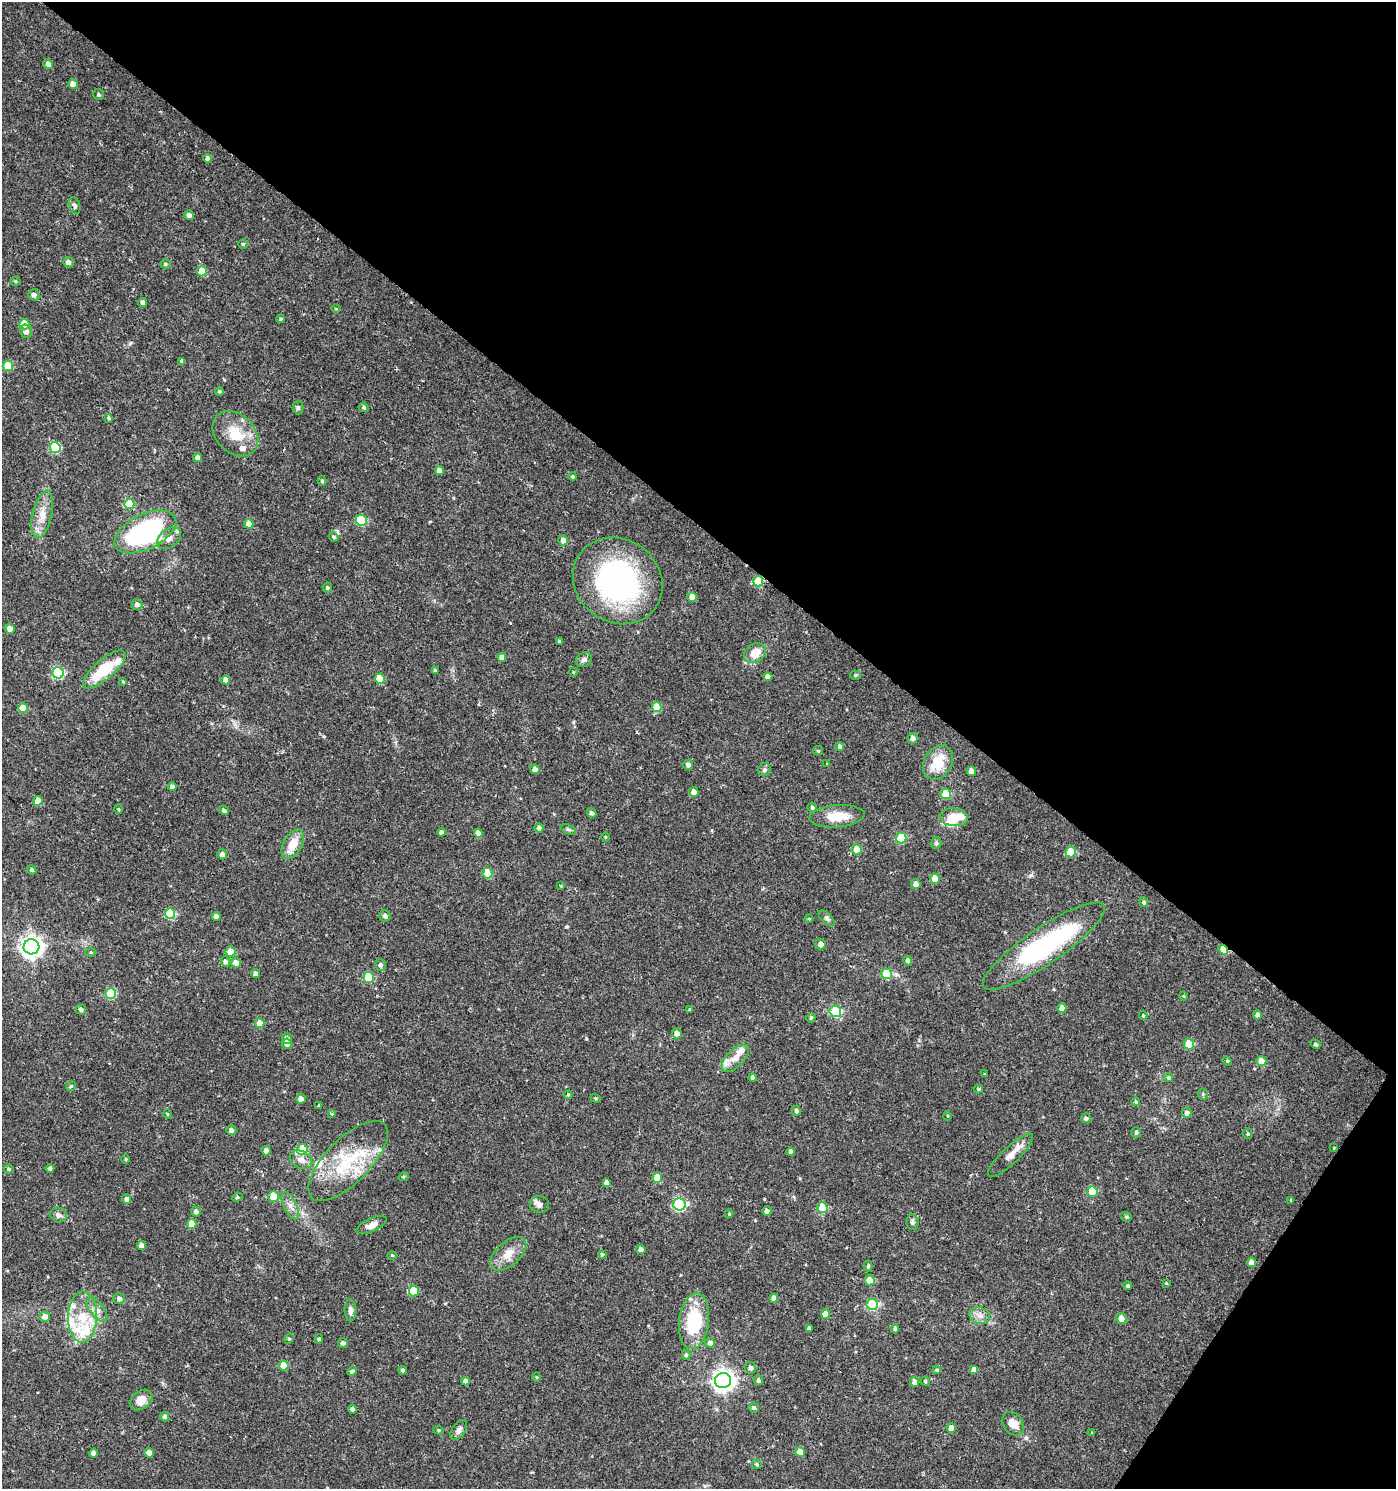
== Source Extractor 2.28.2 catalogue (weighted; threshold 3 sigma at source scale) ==
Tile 8 of 4 x 4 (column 4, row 2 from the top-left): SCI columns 4363-5756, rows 2983-4469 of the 6003 x 5958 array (HDU 1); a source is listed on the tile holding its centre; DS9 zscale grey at full resolution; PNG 1398 x 1491 px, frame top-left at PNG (2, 2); each listed source drawn as its Kron ellipse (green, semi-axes under 4 px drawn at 4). Shown black and unused: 38% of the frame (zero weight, under 2 of 3 exposures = <1% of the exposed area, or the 3 px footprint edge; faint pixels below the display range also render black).
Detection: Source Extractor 2.28.2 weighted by HDU 2 'WHT'; one run over the whole footprint, this tile lists its part. Background 0.0253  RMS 0.004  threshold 0.018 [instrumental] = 3 sigma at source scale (4.5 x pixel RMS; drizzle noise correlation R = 1.50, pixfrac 1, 0.0396/0.0396 arcsec/px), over >= 5 px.
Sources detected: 250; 4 inside a brighter object's white glare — neither listed nor drawn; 12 inside a brighter listed object's ellipse — not listed separately; the other 234 listed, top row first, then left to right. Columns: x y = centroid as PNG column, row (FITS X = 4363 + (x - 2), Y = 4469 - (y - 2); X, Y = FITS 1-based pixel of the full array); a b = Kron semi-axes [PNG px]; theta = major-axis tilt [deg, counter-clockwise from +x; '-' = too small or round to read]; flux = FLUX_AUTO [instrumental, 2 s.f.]
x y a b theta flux
48 64 5 4 - 1.6
73 84 5 4 - 3.5
99 95 5 5 - 0.68
208 158 4 4 - 1.4
75 206 8 5 -72 0.93
189 215 5 4 - 1.7
243 244 4 4 - 0.51
68 262 5 5 - 1.6
165 264 5 4 - 0.62
202 271 5 5 - 9.1
16 281 5 4 - 0.48
34 295 5 5 - 1.5
143 302 4 4 - 1.5
336 309 4 3 - 0.35
281 319 4 3 - 0.52
24 324 5 5 - 9.1
26 331 7 6 - 2.2
182 361 4 4 - 1
8 366 5 5 - 12
219 391 4 4 - 0.55
298 407 7 5 -89 0.81
364 407 5 4 - 0.65
109 418 4 3 - 0.71
235 434 26 19 -44 11
55 448 5 5 - 23
198 457 4 4 - 1.6
439 471 4 4 - 2.5
573 476 4 4 - 0.56
322 481 5 4 - 0.69
129 504 5 5 - 13
42 514 24 9 77 5.7
361 520 5 5 - 21
249 524 5 4 - 3.3
145 532 33 17 26 67
334 537 5 4 - 0.48
169 538 13 9 39 3.1
563 540 5 4 - 2.5
618 581 47 41 -37 89
758 581 5 5 - 13
327 588 5 5 - 0.74
692 597 5 4 - 3.1
137 605 5 5 - 1.6
10 628 5 4 - 2.2
559 641 4 3 - 0.56
755 653 11 9 34 6.7
502 657 4 4 - 2.1
584 660 8 7 - 1.3
104 669 26 10 40 17
435 671 4 4 - 0.83
573 672 5 3 - 0.3
58 673 6 5 - 34
855 675 5 4 - 0.55
768 677 4 4 - 2.3
380 678 5 5 - 7.3
226 680 4 4 - 2.1
123 682 4 3 - 0.37
657 707 5 5 - 7.6
23 708 5 5 - 6.3
913 738 5 5 - 1.8
840 746 4 4 - 1.1
818 751 5 4 - 0.45
938 762 18 13 57 10
827 764 4 4 - 0.4
688 765 5 5 - 1.5
535 769 5 4 - 1.9
764 770 7 6 - 0.93
971 771 5 4 - 3.2
172 787 4 4 - 1.1
694 792 5 5 - 3.3
946 794 5 5 - 11
38 801 5 5 - 5.5
812 807 5 5 - 0.69
119 809 4 3 - 0.37
224 810 5 4 - 0.82
591 813 5 4 - 1.4
837 816 27 11 4 9
954 817 14 9 -6 6.1
539 828 4 4 - 1.3
568 829 8 4 -22 0.75
441 832 4 4 - 1
478 833 4 4 - 2.9
605 837 5 3 - 0.35
901 838 5 5 - 17
936 843 6 5 - 0.98
293 844 16 9 61 7.2
857 849 5 5 - 7.6
1071 852 5 5 - 12
222 854 5 4 - 1.7
32 870 5 4 - 0.79
487 873 5 5 - 10
935 879 5 5 - 5.8
916 884 5 4 - 2.4
560 886 3 3 - 0.65
1144 902 5 4 - 0.85
170 914 5 5 - 19
216 916 4 4 - 1.6
385 916 5 5 - 1.2
826 918 10 5 -44 1
809 919 4 3 - 0.35
820 944 5 5 - 2.1
1044 946 73 18 34 61
31 947 8 7 - 280
1223 950 5 4 - 10
91 952 5 3 - 0.41
231 952 5 5 - 6.5
908 961 4 4 - 1.8
226 962 5 5 - 1.2
236 963 5 4 - 3.4
380 965 6 5 - 1.2
256 974 4 4 - 1.3
886 974 5 5 - 16
369 977 5 5 - 17
111 993 5 5 - 21
1184 996 4 3 - 0.35
1062 1008 5 4 - 2.6
81 1010 5 5 - 1.3
690 1010 4 4 - 0.65
835 1011 6 5 - 29
1143 1015 4 3 - 0.51
1257 1015 4 4 - 1.5
811 1018 5 4 - 0.79
260 1023 5 4 - 6
677 1033 5 5 - 2.2
287 1038 5 5 - 1.3
287 1044 5 5 - 2.6
1189 1044 5 5 - 12
1315 1044 5 4 - 0.68
735 1058 17 9 46 3.7
1227 1061 4 4 - 0.46
1261 1061 5 5 - 5.6
985 1074 3 3 - 0.39
752 1077 4 4 - 1.1
1168 1078 4 4 - 0.63
71 1086 5 4 - 0.44
978 1089 5 4 - 0.6
1203 1094 5 5 - 0.57
568 1095 4 4 - 0.42
596 1098 5 4 - 0.45
301 1099 5 4 - 2.5
1136 1102 4 4 - 0.63
319 1106 3 3 - 0.66
796 1111 5 4 - 1.1
1187 1113 5 5 - 1.3
167 1114 5 3 - 0.36
332 1114 3 3 - 0.88
948 1116 4 3 - 0.35
1086 1118 5 4 - 1
231 1130 5 4 - 1.6
1136 1132 5 5 - 0.79
1248 1134 5 4 - 0.55
1334 1148 4 3 - 0.31
302 1150 5 5 - 9.7
266 1151 4 4 - 2.3
790 1152 4 4 - 1.1
1010 1155 30 8 44 4.5
126 1159 4 3 - 0.35
301 1160 12 8 -28 2.6
348 1161 52 22 45 26
50 1168 4 4 - 0.85
9 1169 5 4 - 0.65
403 1177 5 4 - 0.49
657 1178 5 4 - 6.1
606 1182 4 4 - 1.6
1092 1191 5 5 - 10
273 1196 5 5 - 7.6
237 1197 5 4 - 0.57
126 1199 5 4 - 1.2
1291 1200 4 4 - 0.47
540 1204 10 8 -15 1.8
679 1204 6 6 - 50
290 1206 15 6 -64 2.4
822 1208 5 5 - 13
767 1211 5 4 - 1.5
196 1212 5 4 - 1.2
729 1214 4 3 - 0.43
58 1215 8 7 - 1.7
1126 1217 6 4 -20 0.59
912 1222 8 6 -81 0.99
192 1224 5 4 - 6.1
372 1225 16 6 24 3
142 1246 4 4 - 3
641 1249 5 4 - 1.5
508 1254 21 12 41 5.4
602 1254 4 4 - 0.52
392 1255 5 3 - 0.36
1251 1262 5 4 - 2.8
868 1266 5 4 - 0.74
870 1280 5 5 - 6.1
1166 1283 4 3 - 0.31
1128 1286 4 4 - 0.77
414 1291 5 5 - 5.7
774 1298 4 4 - 2.5
119 1299 6 5 - 1.3
872 1304 6 5 - 28
97 1310 14 7 -53 2.4
351 1310 11 6 -87 2
825 1314 5 4 - 3.9
980 1316 10 8 -23 2.4
45 1317 5 5 - 2.3
82 1317 25 14 88 12
1121 1319 5 5 - 3.6
694 1321 28 15 83 23
809 1328 4 4 - 1.3
895 1329 4 4 - 0.86
289 1339 5 4 - 0.56
319 1339 4 4 - 0.62
343 1343 5 5 - 1
710 1343 5 5 - 1.5
686 1355 5 4 - 0.6
284 1366 5 5 - 8.1
750 1368 6 5 - 1.3
403 1370 4 4 - 0.94
937 1370 4 3 - 0.48
974 1370 4 4 - 3.1
352 1371 5 4 - 0.91
536 1377 5 3 - 0.37
759 1380 5 4 - 1.1
466 1381 4 4 - 1.9
723 1381 8 7 - 260
925 1381 4 4 - 0.52
915 1382 5 4 - 2.2
141 1400 12 9 38 4.3
754 1408 5 5 - 0.77
353 1409 4 3 - 1
165 1417 4 4 - 1.2
1013 1424 13 9 -53 4.2
951 1428 5 4 - 4
439 1430 5 4 - 0.54
459 1430 11 6 53 1.7
1092 1433 4 4 - 0.5
800 1452 5 4 - 4.6
94 1453 4 4 - 2.4
149 1453 5 4 - 3.4
757 1464 5 4 - 0.5
Overlapping masked pixels (flux is a lower limit): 2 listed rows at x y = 758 581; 1223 950